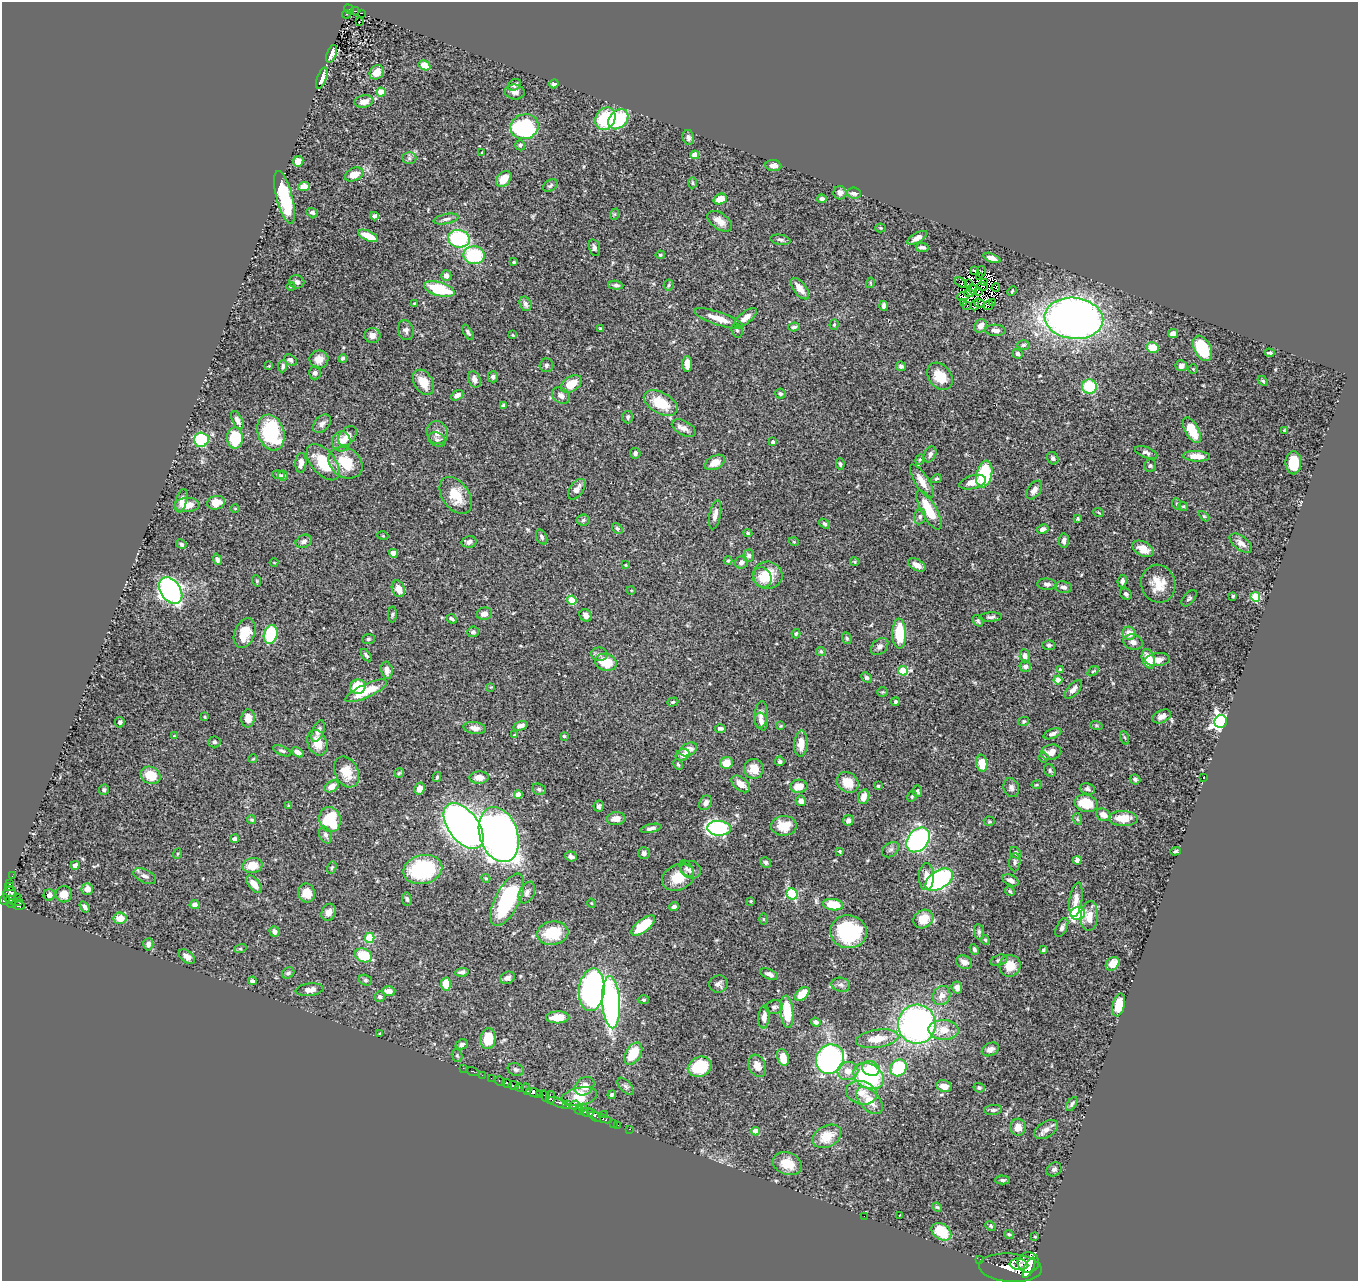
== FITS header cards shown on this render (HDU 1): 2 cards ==
NAXIS1  =                 1356
NAXIS2  =                 1279

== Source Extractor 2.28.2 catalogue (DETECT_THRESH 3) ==
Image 1356 x 1279 px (HDU 1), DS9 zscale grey, 1 PNG px = 1 image px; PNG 1360 x 1283 px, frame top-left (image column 1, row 1279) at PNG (2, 2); each listed source drawn as its Kron ellipse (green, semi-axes under 4 px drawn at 4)
Background 0.454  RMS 0.022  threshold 0.0656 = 3 sigma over >= 5 px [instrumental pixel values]
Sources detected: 500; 7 with non-positive FLUX_AUTO (blend fragments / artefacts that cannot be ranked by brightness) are neither listed nor drawn; the other 493 listed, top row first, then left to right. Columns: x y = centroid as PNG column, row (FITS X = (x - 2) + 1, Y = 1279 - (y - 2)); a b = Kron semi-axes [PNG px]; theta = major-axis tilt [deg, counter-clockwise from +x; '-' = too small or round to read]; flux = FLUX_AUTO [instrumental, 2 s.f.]
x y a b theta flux
349 9 5 4 - 62
355 11 4 3 - 31
361 13 3 2 - 3.7
347 14 4 3 - 2.7
359 22 3 2 - 1
332 54 9 4 70 9.5
424 65 6 4 -29 25
377 72 8 6 50 15
322 78 11 4 69 11
554 84 5 4 - 3.4
515 85 7 5 34 6.1
381 92 4 4 - 28
515 92 10 7 -7 7.5
364 102 9 6 10 12
605 119 12 9 59 72
618 119 11 8 46 85
525 127 14 12 18 160
688 137 7 5 -77 4
520 145 5 5 - 2.4
482 153 3 3 - 2.1
695 155 4 4 - 20
409 158 7 6 - 4.1
298 161 5 5 - 17
773 165 8 5 -5 8.3
354 174 10 6 24 21
504 179 9 6 46 21
692 183 6 3 88 2
304 186 6 4 2 14
550 186 8 5 32 3.4
840 193 6 6 - 5.7
854 193 7 5 -4 5.6
284 197 27 8 -75 75
720 199 7 5 19 20
822 199 5 3 - 4.2
312 213 6 4 -19 3.4
615 214 6 4 71 2.1
374 216 4 4 - 3.2
446 219 12 5 12 4.8
720 221 14 8 -36 13
881 228 5 4 - 1.8
368 236 11 4 -24 25
917 238 11 5 28 8.5
459 239 11 9 -10 130
780 240 10 5 -10 3.6
922 247 6 4 -5 4.4
594 248 9 5 -75 4.5
474 255 10 9 - 86
660 255 5 3 - 2
992 258 9 4 -22 10
514 262 3 3 - 1.6
975 271 4 2 - 1
981 272 5 3 - 2.7
446 276 5 5 - 7.5
980 277 3 2 - 2.2
297 282 8 6 -15 4.8
870 283 5 3 - 1.3
961 283 6 3 -32 0.42
968 283 2 2 - 1.3
984 283 3 2 - 1.1
616 285 7 4 -5 3.7
669 285 5 5 - 2.3
291 286 4 3 - 1.2
983 286 5 2 - 0.27
996 288 4 2 - 0.34
439 289 16 6 -17 67
800 289 13 6 -52 13
973 289 5 2 - 0.66
1012 291 5 3 - 1.6
978 292 3 2 - 0.6
969 293 5 3 - 1.6
963 297 6 4 6 0.43
993 302 3 2 - 3.6
414 303 4 3 - 0.98
964 303 3 2 - 1.7
979 303 5 3 - 3.1
525 304 7 5 -67 4
975 305 5 2 - 0.66
988 305 5 2 - 0.46
884 306 5 3 - 4.3
967 306 3 2 - 1.6
719 318 26 6 -19 22
746 318 14 5 38 12
1074 318 29 20 -7 960
834 325 5 4 - 1.7
980 326 7 5 52 10
794 327 5 4 - 3.9
601 329 3 3 - 1.9
406 330 10 7 -73 5.8
737 330 7 5 -71 3.5
996 330 10 5 -2 7
468 332 8 3 -58 2.9
1173 333 5 4 - 7.7
372 335 8 7 - 7
513 335 4 2 - 1
1023 345 6 4 4 2.8
1152 348 6 5 - 35
1202 348 13 8 -63 69
1270 353 5 3 - 2.4
1018 354 5 4 - 4.4
343 358 4 4 - 2.5
319 359 9 9 - 13
290 360 7 5 -33 5.1
687 364 8 5 -90 14
546 365 7 6 - 3.6
269 366 4 4 - 1.3
283 366 6 4 85 3.5
901 366 5 4 - 3.9
1181 366 5 5 - 7
1193 369 4 4 - 1.5
315 373 6 6 - 3.8
940 376 15 11 -50 30
493 377 5 5 - 4.3
474 379 8 6 -67 6.9
1263 381 6 3 -45 1.8
423 382 13 9 -60 24
571 384 11 7 33 27
1089 386 7 7 - 59
780 394 5 5 - 2.5
457 395 6 4 33 6
561 396 10 7 -33 7.4
661 403 18 10 -29 44
503 405 3 3 - 2.6
628 417 6 5 - 3.3
237 420 10 5 -63 7.3
322 424 11 7 45 6.7
684 428 13 7 -29 8
1192 430 14 6 -61 35
1284 430 4 4 - 1.1
271 432 18 13 -71 110
437 433 12 10 -61 10
347 436 11 7 52 13
235 438 10 8 -90 54
201 440 7 7 - 120
437 440 9 6 -27 4.5
341 441 10 9 - 13
773 442 4 3 - 4.6
635 453 5 5 - 3.6
1146 453 12 5 -21 4.5
930 454 8 5 63 4.8
1197 456 13 5 -3 17
1053 458 6 5 - 4
920 460 5 4 - 1.8
323 462 21 12 -50 49
715 462 11 6 27 15
301 463 10 5 85 9
345 463 18 14 -34 40
1293 463 11 8 90 33
840 464 6 4 -82 2.4
1150 466 6 6 - 3
984 474 13 8 76 89
278 475 6 4 -5 3.2
283 475 5 5 - 2.5
936 479 5 4 - 2.1
922 481 19 7 -58 17
973 482 14 6 14 13
577 489 11 6 54 10
1034 490 10 6 55 8.7
456 495 21 13 -55 33
181 501 12 5 75 8.9
216 503 9 7 11 19
1177 504 6 3 -71 1.8
187 505 12 7 3 20
1183 506 5 4 - 1.9
235 508 5 3 - 1.3
929 510 22 7 -61 40
1099 513 5 3 - 1.2
715 515 15 5 79 7.1
920 516 8 6 75 3.8
1204 516 6 3 -44 1.8
1078 519 3 3 - 1.8
583 520 6 5 - 3
825 524 6 4 -37 2.6
617 529 6 4 -50 2.6
1043 529 6 4 27 4.7
748 533 4 4 - 1.9
383 536 5 3 - 1.2
542 537 8 5 -65 3.4
304 541 8 6 25 5.4
1064 541 7 5 84 4.9
469 542 7 5 12 5.7
794 542 5 3 - 1.3
1241 543 13 6 -37 7.6
181 544 5 4 - 2.7
1143 549 11 7 -30 16
393 553 4 4 - 21
749 556 6 5 - 4.3
217 559 6 4 -67 4.3
728 561 4 4 - 1.6
741 562 6 6 - 5
855 562 5 4 - 2
274 563 4 3 - 1.1
625 565 4 3 - 1.2
917 565 9 5 -29 9.6
768 575 15 13 -7 36
762 577 10 8 -65 17
257 581 6 3 -72 1.5
1122 581 6 4 82 4.9
1047 584 10 5 -4 4.8
1158 584 19 17 -73 28
1063 587 8 6 -10 7.1
398 589 9 6 -66 13
631 590 4 3 - 1.1
171 591 14 10 -57 400
1126 594 6 5 - 3.2
1233 596 3 3 - 1.6
1255 597 5 5 - 72
1189 598 10 5 48 3.3
572 600 5 4 - 53
392 614 8 4 89 2.2
484 614 7 6 - 8.7
586 615 6 5 - 6.2
991 617 11 4 3 3.7
452 619 5 3 - 2.6
978 621 6 5 - 3.1
473 632 6 5 - 3.7
245 633 15 10 68 26
1129 633 7 6 - 16
271 634 9 6 74 80
796 634 5 3 - 2
899 634 15 7 -89 48
847 638 6 4 -69 2.1
368 639 6 5 - 2.8
1133 642 10 7 -20 6
1049 645 6 5 - 2.9
880 646 10 7 44 5.6
821 652 5 4 - 2.5
599 654 8 7 - 4.5
366 655 7 3 -53 2.5
1025 656 6 5 - 5.7
1148 659 10 6 -73 25
1158 660 12 6 6 12
606 662 11 8 -14 33
1025 666 5 5 - 6.3
387 670 9 5 -78 7.3
1060 670 3 2 - 1.7
903 671 5 4 - 58
1093 671 6 3 36 1.6
867 677 6 4 -42 3.1
1058 680 4 4 - 27
358 687 8 7 - 38
491 687 4 4 - 1.2
1073 690 11 5 47 7.3
366 691 23 6 25 38
883 692 5 4 - 1.5
673 702 5 4 - 2.4
895 702 4 4 - 2.5
761 714 13 6 85 7.2
1162 716 10 6 27 7.3
205 717 4 3 - 1.3
248 718 9 7 84 14
1024 721 5 4 - 2
120 722 5 5 - 3.1
761 722 9 6 -70 6.3
1221 722 6 6 - 550
1096 725 6 4 -18 2
520 726 7 4 17 5.5
781 726 3 3 - 1.2
475 728 11 6 -8 8.3
720 728 5 4 - 3.7
318 731 11 5 70 7.7
1052 734 9 4 22 5.2
515 735 4 3 - 1.7
174 736 3 3 - 1.2
564 736 4 3 - 1.7
1125 737 7 3 -71 1.6
214 742 6 5 - 3.5
317 743 13 9 -67 25
801 743 13 6 88 15
688 749 9 6 25 13
282 751 9 4 -25 3.2
297 752 6 4 -33 7.5
1051 752 10 7 12 11
683 755 7 5 22 7.7
1043 757 5 5 - 2.1
253 759 5 3 - 1.2
780 761 5 4 - 2.8
726 763 6 6 - 17
982 763 8 5 -81 29
678 764 6 4 -62 2.2
754 769 10 9 - 21
1050 770 7 5 -62 2.7
346 772 16 11 -64 26
399 773 5 4 - 1.9
151 775 10 8 -23 29
437 777 5 3 - 1.9
479 778 9 6 2 14
1204 778 2 2 - 1.7
1135 779 5 5 - 3
848 782 11 9 -36 23
741 784 10 6 -38 13
1037 785 5 2 - 1.4
332 786 7 5 29 9.6
799 786 8 6 3 17
878 786 3 3 - 1.8
420 788 6 5 - 12
1011 788 10 7 -71 5.4
539 789 7 5 -20 3.8
1087 789 8 5 -14 3.7
104 790 5 5 - 3.3
917 791 6 5 - 3.6
518 794 4 4 - 15
912 796 5 4 - 2.2
864 797 7 5 70 12
801 801 5 5 - 9.1
706 803 8 6 59 6.2
1086 803 12 8 -15 38
288 806 4 3 - 1.3
599 806 6 5 - 3.5
1103 815 7 6 - 14
1123 818 14 7 -1 26
330 819 13 11 -78 77
616 819 9 6 5 11
1077 819 6 3 -71 2.1
252 820 4 4 - 2
848 820 5 5 - 5.5
989 821 5 5 - 1.9
463 826 26 15 -53 1100
784 826 13 10 1 27
651 828 11 4 12 5.2
719 828 12 7 -5 270
326 835 9 6 -65 5.1
499 835 28 19 -72 1000
234 839 4 4 - 4.8
918 840 14 10 51 270
891 850 9 6 37 4.7
839 851 4 3 - 2
1175 851 5 3 - 2.1
644 853 6 5 - 5.1
1016 853 6 5 - 4.2
177 854 5 3 - 1.5
571 856 6 4 -18 4.7
1077 860 4 4 - 5.9
766 862 6 5 - 3.6
1015 862 9 5 88 4.2
75 865 4 4 - 6.2
252 866 10 7 9 23
332 868 6 4 70 2.1
686 868 9 6 -55 4.1
423 869 20 14 13 130
691 870 10 8 -23 6.8
12 876 3 2 - 2.2
145 876 12 6 -26 6.4
678 877 17 13 26 29
926 877 13 7 89 15
486 878 4 4 - 1.6
939 880 15 9 33 270
1011 880 8 5 -24 5.6
10 884 3 3 - 11
254 884 10 5 -50 13
9 887 4 2 - 22
87 889 5 5 - 12
1010 891 5 4 - 1.9
307 893 9 8 - 20
527 893 11 7 66 6.6
10 894 8 6 88 180
64 894 8 8 - 13
792 894 6 5 - 130
49 895 6 5 - 5.8
17 897 2 2 - 4.1
5 899 5 4 - 130
407 899 6 5 - 3.5
11 900 5 3 - 58
507 900 28 12 63 140
1076 900 17 6 81 11
19 901 3 2 - 6.1
750 901 3 3 - 1.4
11 903 4 2 - 27
591 903 4 3 - 1.2
195 905 5 4 - 6.5
833 905 10 5 -8 43
19 906 6 3 1 84
85 907 6 3 -54 4
674 907 5 4 - 3.9
329 912 9 7 66 9.1
1078 913 7 6 - 170
1089 916 15 8 84 18
120 918 6 5 - 19
763 919 5 4 - 1.6
923 919 10 9 - 24
643 925 14 6 38 54
1062 927 10 5 64 4
274 931 5 5 - 7.1
849 932 18 16 -8 99
979 932 8 5 -81 3.1
553 933 16 11 7 54
369 938 5 5 - 64
985 940 5 4 - 1.9
148 944 6 5 - 6.4
240 949 6 4 18 2.2
974 949 5 4 - 3
1043 950 4 3 - 2.7
364 955 8 6 -24 43
187 957 9 5 -40 6.9
999 960 9 5 15 3.8
964 962 8 6 -25 9.2
1113 964 8 6 45 15
1010 966 11 10 - 23
462 972 7 4 6 4.5
288 973 6 5 - 3.3
769 974 10 5 -23 5.3
507 978 8 6 19 5.2
365 980 7 5 -15 3
252 981 4 3 - 4
446 984 6 5 - 28
718 984 9 8 - 5.5
841 985 9 7 -12 5.2
957 987 6 5 - 5.9
310 990 14 6 7 11
592 990 21 12 84 470
389 991 7 5 1 9.3
802 994 8 5 43 26
942 995 10 8 62 11
380 997 5 5 - 3.4
643 1000 6 4 -3 2.2
611 1002 26 9 -86 370
1119 1005 11 6 77 30
774 1007 9 7 12 4.7
787 1012 16 6 -84 57
558 1017 11 6 1 23
764 1017 11 5 85 9.6
816 1022 5 4 - 4.6
917 1024 19 19 - 500
944 1030 15 10 -2 22
380 1034 3 3 - 1.8
488 1039 10 7 85 40
877 1039 21 9 9 24
462 1044 6 5 - 4.4
990 1049 9 6 25 8.2
633 1054 12 7 58 39
457 1056 6 5 - 2.6
783 1057 9 5 -73 24
830 1059 15 13 55 390
757 1066 11 8 -63 13
700 1067 12 9 24 55
463 1068 3 2 - 2
871 1068 9 7 -23 28
899 1068 9 7 53 75
516 1070 8 6 -19 3.7
848 1071 10 9 - 13
473 1072 6 2 -18 6.6
482 1075 2 2 - 8.8
869 1076 16 12 -28 160
491 1078 2 2 - 2.1
500 1081 5 3 - 21
507 1083 5 3 - 72
514 1086 5 3 - 190
584 1086 11 8 38 15
625 1086 10 5 -49 4.3
944 1086 8 6 -16 13
519 1087 4 3 - 110
979 1088 5 4 - 2.9
526 1089 6 3 -72 160
534 1093 8 4 -14 440
861 1093 16 11 -13 19
539 1095 3 2 - 65
612 1095 4 3 - 2.8
545 1096 6 3 -60 51
550 1097 7 4 84 130
579 1097 18 9 12 52
870 1100 16 9 -47 24
559 1103 12 3 -21 160
567 1104 4 3 - 89
1072 1104 8 4 56 3.2
574 1105 5 4 - 38
582 1107 3 3 - 15
579 1110 5 3 - 52
993 1110 9 5 4 3.3
587 1112 7 3 -10 270
604 1114 2 2 - 18
594 1115 8 4 -45 110
600 1117 12 3 -20 230
613 1123 2 2 - 9.6
618 1125 3 2 - 3.3
1018 1127 8 8 - 14
629 1129 3 2 - 5.1
1046 1130 13 8 33 8.3
755 1131 4 4 - 22
827 1136 15 10 28 29
787 1164 15 11 -20 24
1054 1169 8 6 39 4.5
1002 1180 7 4 -2 3.2
937 1207 5 4 - 1.7
900 1215 3 2 - 1.1
864 1216 2 2 - 7.7
991 1226 6 4 -26 2.1
941 1232 11 7 -34 43
1009 1234 5 4 - 2.1
1035 1237 3 2 - 1
980 1259 2 2 - 1.4
1028 1262 11 10 - 980
1019 1264 9 5 -7 480
1010 1268 31 14 -4 1800
1029 1268 11 4 65 690
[7 non-positive-flux detections neither listed nor drawn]